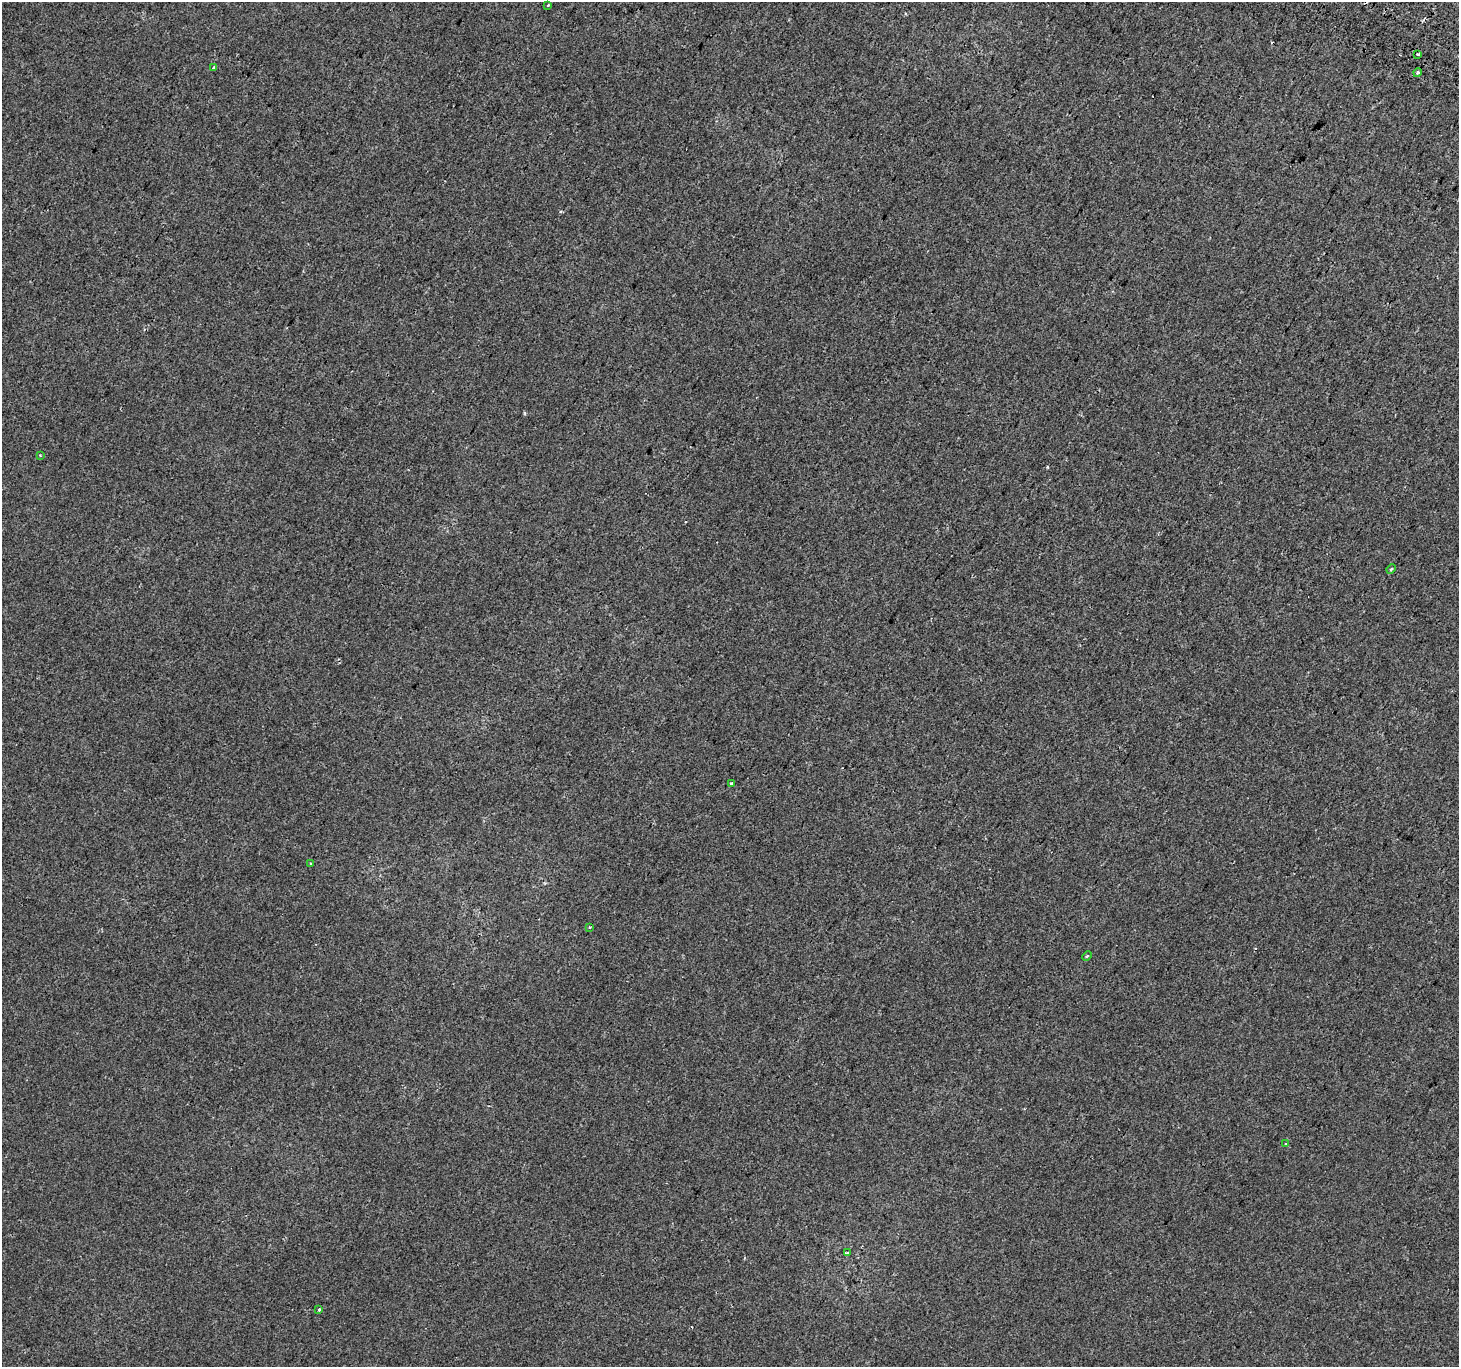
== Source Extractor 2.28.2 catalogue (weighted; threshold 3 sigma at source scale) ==
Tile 10 of 4 x 4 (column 2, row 3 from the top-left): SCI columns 1489-2945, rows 1665-3029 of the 5884 x 5991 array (HDU 1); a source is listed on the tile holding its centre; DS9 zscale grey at full resolution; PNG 1461 x 1369 px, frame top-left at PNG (2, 2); each listed source drawn as its Kron ellipse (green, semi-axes under 4 px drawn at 4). Shown black and unused: <1% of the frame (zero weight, under 2 of 3 exposures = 2% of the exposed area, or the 3 px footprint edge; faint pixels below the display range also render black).
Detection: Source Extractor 2.28.2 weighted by HDU 2 'WHT'; one run over the whole footprint, this tile lists its part. Background -1.88e-04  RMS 0.0035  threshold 0.0156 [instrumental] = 3 sigma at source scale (4.5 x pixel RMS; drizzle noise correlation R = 1.50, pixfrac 1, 0.0396/0.0396 arcsec/px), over >= 5 px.
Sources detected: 14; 1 cosmic-ray / hot-pixel residue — neither listed nor drawn; the other 13 listed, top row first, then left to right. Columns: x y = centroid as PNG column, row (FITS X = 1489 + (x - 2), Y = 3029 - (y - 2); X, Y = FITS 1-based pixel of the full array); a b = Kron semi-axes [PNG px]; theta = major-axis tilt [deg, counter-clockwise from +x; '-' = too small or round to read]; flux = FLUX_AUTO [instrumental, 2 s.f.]
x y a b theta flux
548 5 3 2 - 0.62
1418 54 3 3 - 1.2
213 68 4 3 - 0.7
1417 72 4 3 - 0.55
40 455 3 3 - 0.38
1391 569 5 4 - 0.5
732 783 3 3 - 0.8
311 864 3 3 - 0.47
589 927 3 3 - 0.59
1087 956 5 3 - 0.41
1286 1144 4 3 - 0.35
847 1253 4 3 - 0.79
319 1310 3 3 - 0.71